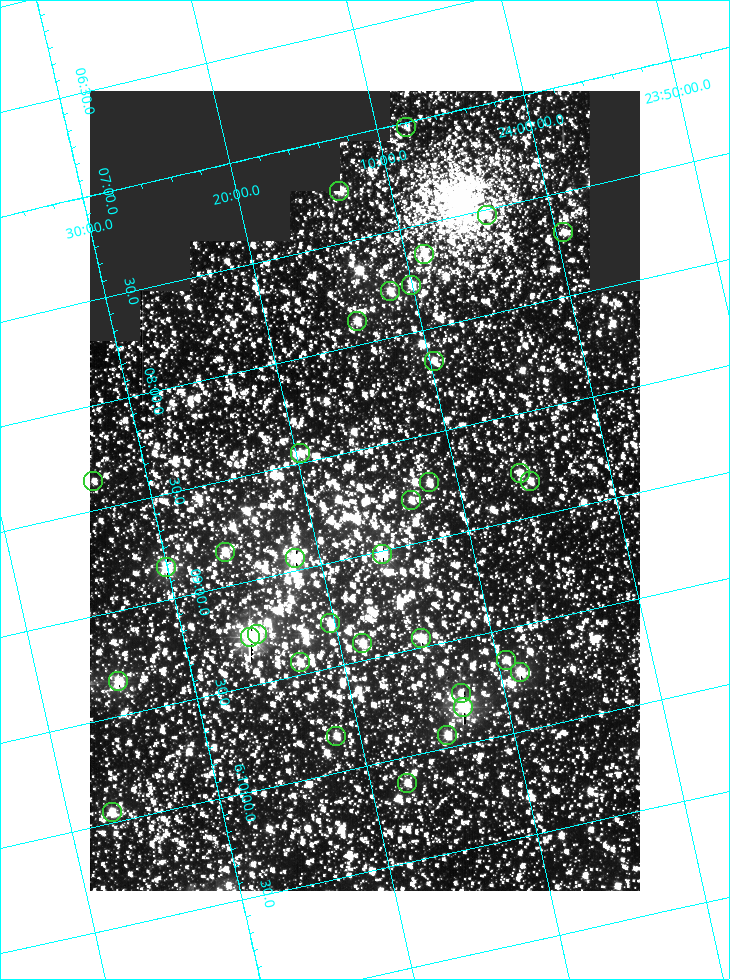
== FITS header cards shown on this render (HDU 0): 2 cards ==
NAXIS1  =                  550
NAXIS2  =                  800

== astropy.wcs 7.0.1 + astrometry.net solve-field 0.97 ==
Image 550 x 800 px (HDU 0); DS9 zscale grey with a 90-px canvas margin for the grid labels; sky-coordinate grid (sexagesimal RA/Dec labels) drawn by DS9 from the SOLVED WCS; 34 Tycho-2 reference stars matched to detected sources circled (green)
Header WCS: RA---TAN/DEC--TAN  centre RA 06:08:42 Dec +24:16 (92.17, +24.27 deg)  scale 3.98 arcsec/px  FOV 36.4' x 53.0'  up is -103 deg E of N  parity normal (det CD < 0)
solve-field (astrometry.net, Tycho-2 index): VERIFIED the header's WCS against the Tycho-2 star catalogue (verified at 3 index scales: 19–34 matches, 0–1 conflicts across passes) and refined it, rather than solving blind
Solved WCS: RA---TAN-SIP/DEC--TAN-SIP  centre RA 06:08:42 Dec +24:16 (92.17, +24.27 deg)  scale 3.98 arcsec/px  FOV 36.4' x 53.0'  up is -103 deg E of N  parity normal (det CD < 0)
The solver's refit moves the header's centre by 0.32 arcsec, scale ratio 1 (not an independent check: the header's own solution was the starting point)
Tycho-2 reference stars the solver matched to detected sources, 34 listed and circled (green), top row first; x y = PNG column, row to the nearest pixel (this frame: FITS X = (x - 90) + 1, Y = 800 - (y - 91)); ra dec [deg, ICRS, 3 dp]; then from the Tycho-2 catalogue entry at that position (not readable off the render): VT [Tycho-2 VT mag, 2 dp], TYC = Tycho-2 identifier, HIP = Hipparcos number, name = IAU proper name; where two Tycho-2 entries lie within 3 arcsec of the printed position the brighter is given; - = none
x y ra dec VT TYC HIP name
406 127 91.756 +24.135 11.55 1864-383-1 - -
339 191 91.813 +24.222 9.50 1864-951-1 - -
487 215 91.882 +24.069 10.67 1864-1197-1 - -
563 232 91.922 +23.991 11.04 1864-773-1 - -
424 254 91.910 +24.147 9.81 1864-677-1 - -
411 285 91.945 +24.168 9.83 1864-545-1 - -
390 291 91.946 +24.193 9.49 1864-879-1 - -
357 321 91.972 +24.235 9.87 1864-607-1 - -
434 361 92.040 +24.163 9.97 1864-387-1 - -
300 453 92.113 +24.329 10.09 1877-692-1 - -
520 473 92.195 +24.097 9.91 1877-1306-1 - -
93 481 92.090 +24.558 11.22 1868-1493-1 - -
530 481 92.208 +24.088 10.02 1877-898-1 - -
429 482 92.182 +24.197 9.90 1877-42-1 - -
411 500 92.198 +24.221 10.14 1877-234-1 - -
225 552 92.210 +24.434 9.33 1881-345-1 - -
382 554 92.254 +24.266 8.73 1877-224-1 - -
295 558 92.236 +24.360 8.19 1877-300-1 29148 -
166 567 92.212 +24.501 8.67 1881-93-1 - -
330 623 92.321 +24.338 9.42 1877-884-1 - -
257 634 92.315 +24.419 9.14 1881-15-1 - -
250 637 92.316 +24.428 7.55 1881-1595-1 - -
421 638 92.364 +24.244 8.80 1877-1589-1 - -
362 643 92.355 +24.308 9.21 1877-702-1 - -
506 660 92.412 +24.157 10.23 1877-766-1 - -
300 662 92.360 +24.380 9.69 1881-496-1 - -
520 672 92.431 +24.145 8.75 1877-16-1 - -
118 681 92.334 +24.580 8.60 1881-81-1 - -
461 693 92.439 +24.215 10.07 1877-154-1 - -
463 707 92.456 +24.215 7.57 1877-1484-1 - -
447 735 92.485 +24.239 9.49 1877-1276-1 - -
336 736 92.457 +24.359 9.75 1877-1432-1 - -
407 783 92.531 +24.294 10.40 1877-334-1 - -
112 812 92.487 +24.619 9.38 1881-1542-1 - -